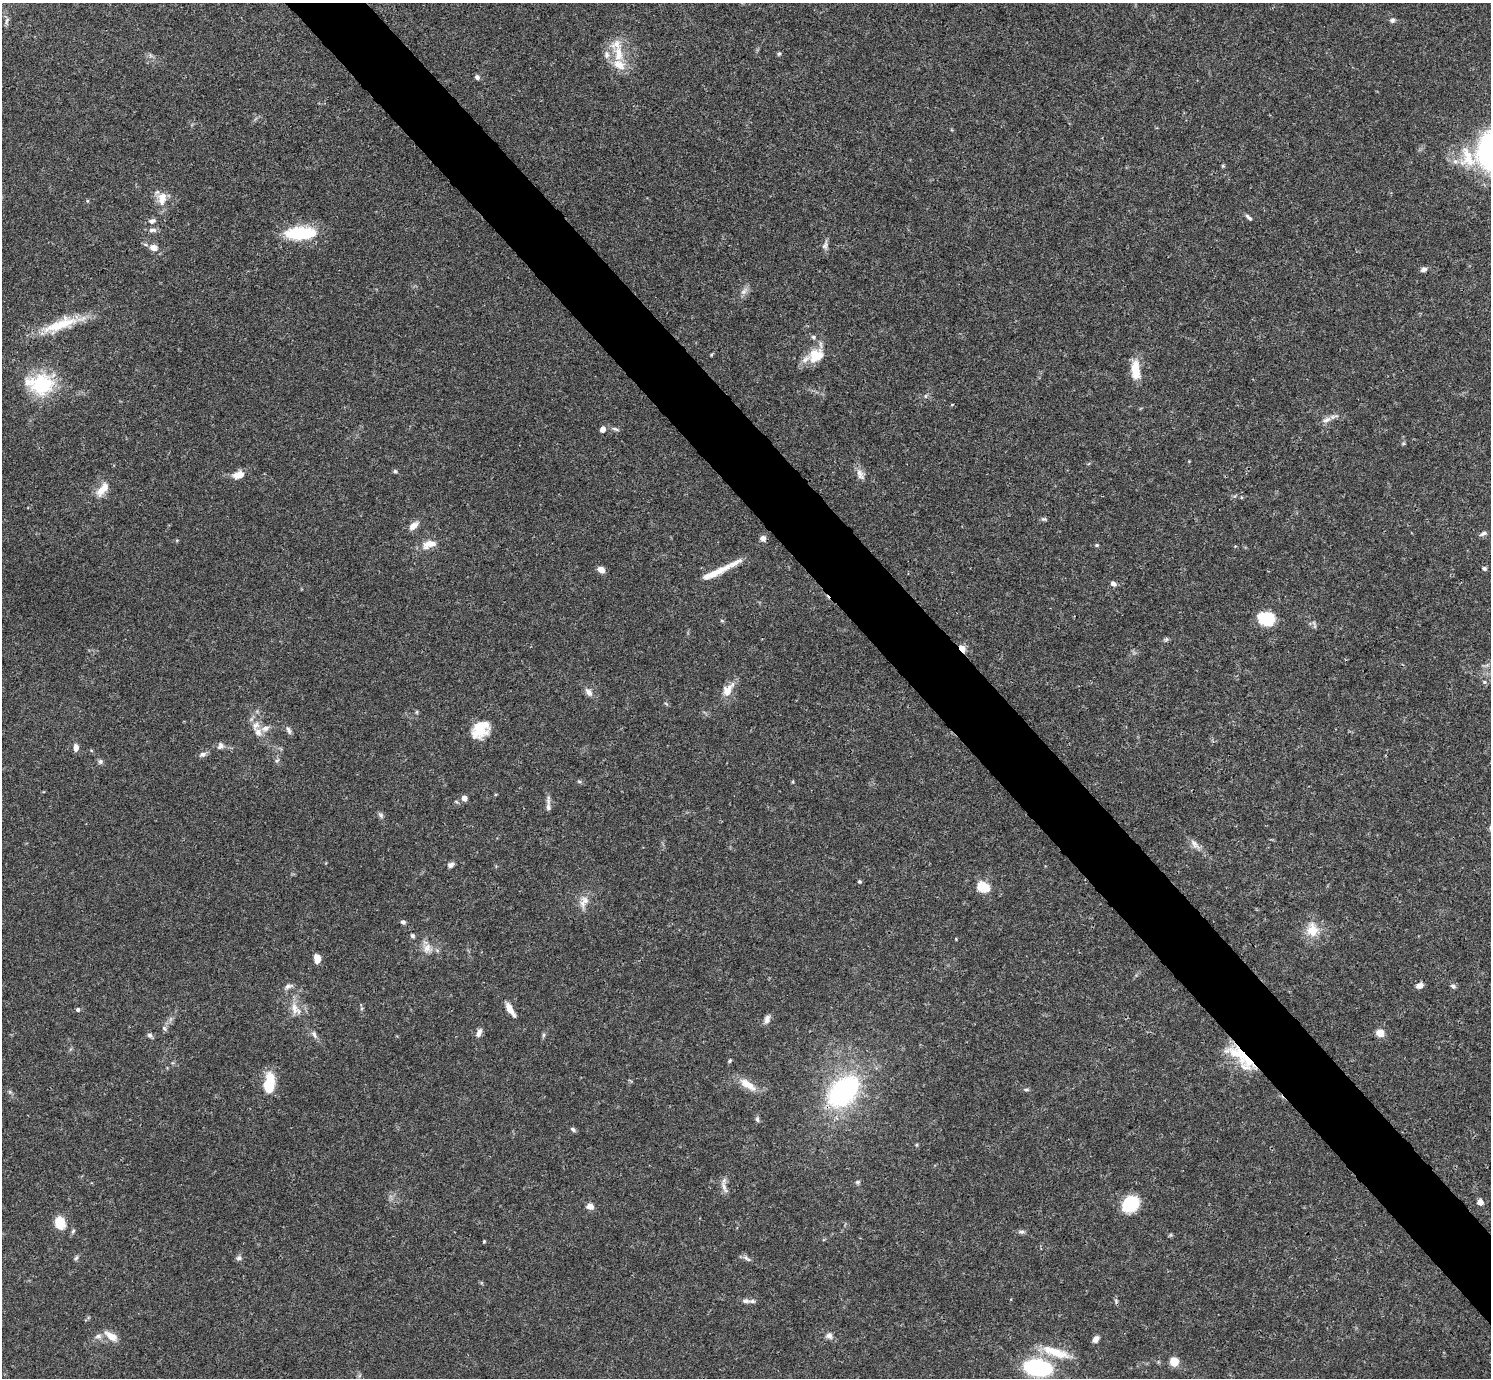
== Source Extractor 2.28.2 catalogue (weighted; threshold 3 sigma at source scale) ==
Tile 6 of 4 x 4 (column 2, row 2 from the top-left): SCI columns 1491-2979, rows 2909-4284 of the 5961 x 5958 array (HDU 1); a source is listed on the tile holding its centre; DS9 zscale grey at full resolution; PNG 1493 x 1380 px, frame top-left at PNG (2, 3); no overlay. Shown black and unused: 5% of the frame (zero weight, under 3 of 4 exposures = <1% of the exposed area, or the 3 px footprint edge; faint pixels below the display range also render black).
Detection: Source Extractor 2.28.2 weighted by HDU 2 'WHT'; one run over the whole footprint, this tile lists its part. Background 0.0407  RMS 0.0027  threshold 0.0119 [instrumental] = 3 sigma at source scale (4.5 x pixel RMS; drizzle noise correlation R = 1.50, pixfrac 1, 0.05/0.05 arcsec/px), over >= 5 px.
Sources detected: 131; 1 inside a brighter object's white glare — not listed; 14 inside a brighter listed object's ellipse — not listed separately; the other 116 listed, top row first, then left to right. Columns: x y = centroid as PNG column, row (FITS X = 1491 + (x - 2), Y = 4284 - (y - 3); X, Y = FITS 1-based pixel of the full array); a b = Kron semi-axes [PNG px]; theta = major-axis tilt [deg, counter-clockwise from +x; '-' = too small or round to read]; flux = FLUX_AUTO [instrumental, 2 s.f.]
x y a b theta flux
1392 20 7 6 - 0.75
7 21 11 5 73 0.73
618 54 27 14 -84 6.3
779 54 5 5 - 0.43
477 77 6 5 - 0.84
1468 158 32 21 -73 9.8
1223 166 6 4 -18 0.28
87 201 5 3 - 0.27
161 201 18 11 -63 3.2
1249 218 9 4 -46 0.73
152 221 10 6 18 0.96
152 230 11 5 1 1.1
300 233 34 14 2 14
825 245 13 7 74 1.1
153 248 8 6 -17 2.3
1423 269 8 5 17 0.95
744 291 13 7 45 1.3
60 325 50 13 18 10
711 355 5 3 - 0.27
815 356 21 14 76 4.9
1135 370 23 10 -87 5.4
42 384 33 27 27 15
925 396 6 4 90 0.4
1326 420 15 7 26 1.7
602 429 7 6 - 1.3
615 429 11 5 -19 0.68
1403 443 5 5 - 0.37
395 471 5 5 - 0.47
860 474 17 8 -63 1.8
238 475 14 8 16 2.8
102 489 23 10 51 3.6
1043 519 7 5 -14 0.5
413 526 13 7 39 2
1483 533 10 5 26 0.81
763 538 7 7 - 1.1
429 544 21 11 17 3.1
1097 545 4 3 - 0.41
1484 569 6 5 - 0.53
601 570 7 6 - 1.9
715 573 44 8 25 5.4
1113 584 7 6 - 1
1268 619 18 16 20 6.9
722 621 6 3 -20 0.29
1314 625 13 3 -75 0.56
1166 639 7 4 45 0.44
962 648 9 6 -45 2.3
1484 682 6 5 - 0.47
728 690 21 11 53 3.5
589 692 13 8 -56 1.4
417 712 6 4 90 0.32
256 725 13 9 45 1.9
265 728 11 8 23 1.6
480 729 21 16 46 7.6
288 730 12 5 -66 0.84
220 746 10 9 - 1.1
76 748 8 6 -90 1.4
203 754 10 6 22 0.96
100 761 7 7 - 0.7
277 761 8 5 52 0.57
579 782 6 4 -2 0.37
464 798 5 5 - 1.9
548 807 11 7 89 1.1
381 815 9 6 -46 0.67
1195 844 18 8 -47 1.9
451 865 8 6 25 0.93
859 881 5 5 - 0.36
983 887 16 12 -28 4.7
584 902 20 10 67 2.7
403 922 6 5 - 0.66
1312 930 17 14 -84 5.2
412 936 7 6 - 0.54
427 948 14 12 60 2.7
317 959 8 6 -87 2.7
1420 985 8 6 22 1.3
288 986 13 6 17 1
1453 986 7 5 -28 0.65
295 1009 22 11 -54 3.6
78 1010 5 5 - 0.52
510 1010 19 6 -58 2.6
767 1019 12 7 73 1.3
164 1028 8 6 -61 0.64
479 1033 11 6 66 1.3
1380 1033 8 7 - 3.2
314 1034 11 5 -68 0.9
150 1035 8 6 -35 0.69
544 1035 6 4 88 0.45
1244 1057 41 19 -44 13
730 1061 5 4 - 0.35
271 1080 21 9 -78 5.6
748 1085 26 9 -33 4.1
1026 1090 7 4 -7 0.44
10 1092 6 4 -46 0.46
843 1092 27 17 45 54
757 1119 8 5 -80 0.6
573 1129 8 5 -46 0.53
857 1182 6 5 - 0.49
723 1186 15 7 -74 1.6
1480 1202 5 5 - 2.2
1130 1204 17 14 39 11
590 1206 7 6 - 1.8
60 1223 12 9 -75 5.8
73 1231 6 5 - 0.44
1022 1232 10 5 -5 0.71
1170 1235 6 4 71 0.31
484 1241 4 3 - 0.29
76 1258 8 4 54 0.48
239 1258 7 7 - 0.74
747 1258 14 4 -32 0.86
745 1301 11 6 -7 1.1
98 1336 10 6 8 1
111 1336 17 8 -33 2.9
829 1336 9 8 - 1.2
1096 1339 7 6 - 1.4
1055 1352 41 11 -19 7
1174 1362 7 7 - 4.3
1037 1367 20 11 -7 37
Overlapping masked pixels (flux is a lower limit): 3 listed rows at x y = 962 648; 1244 1057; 843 1092